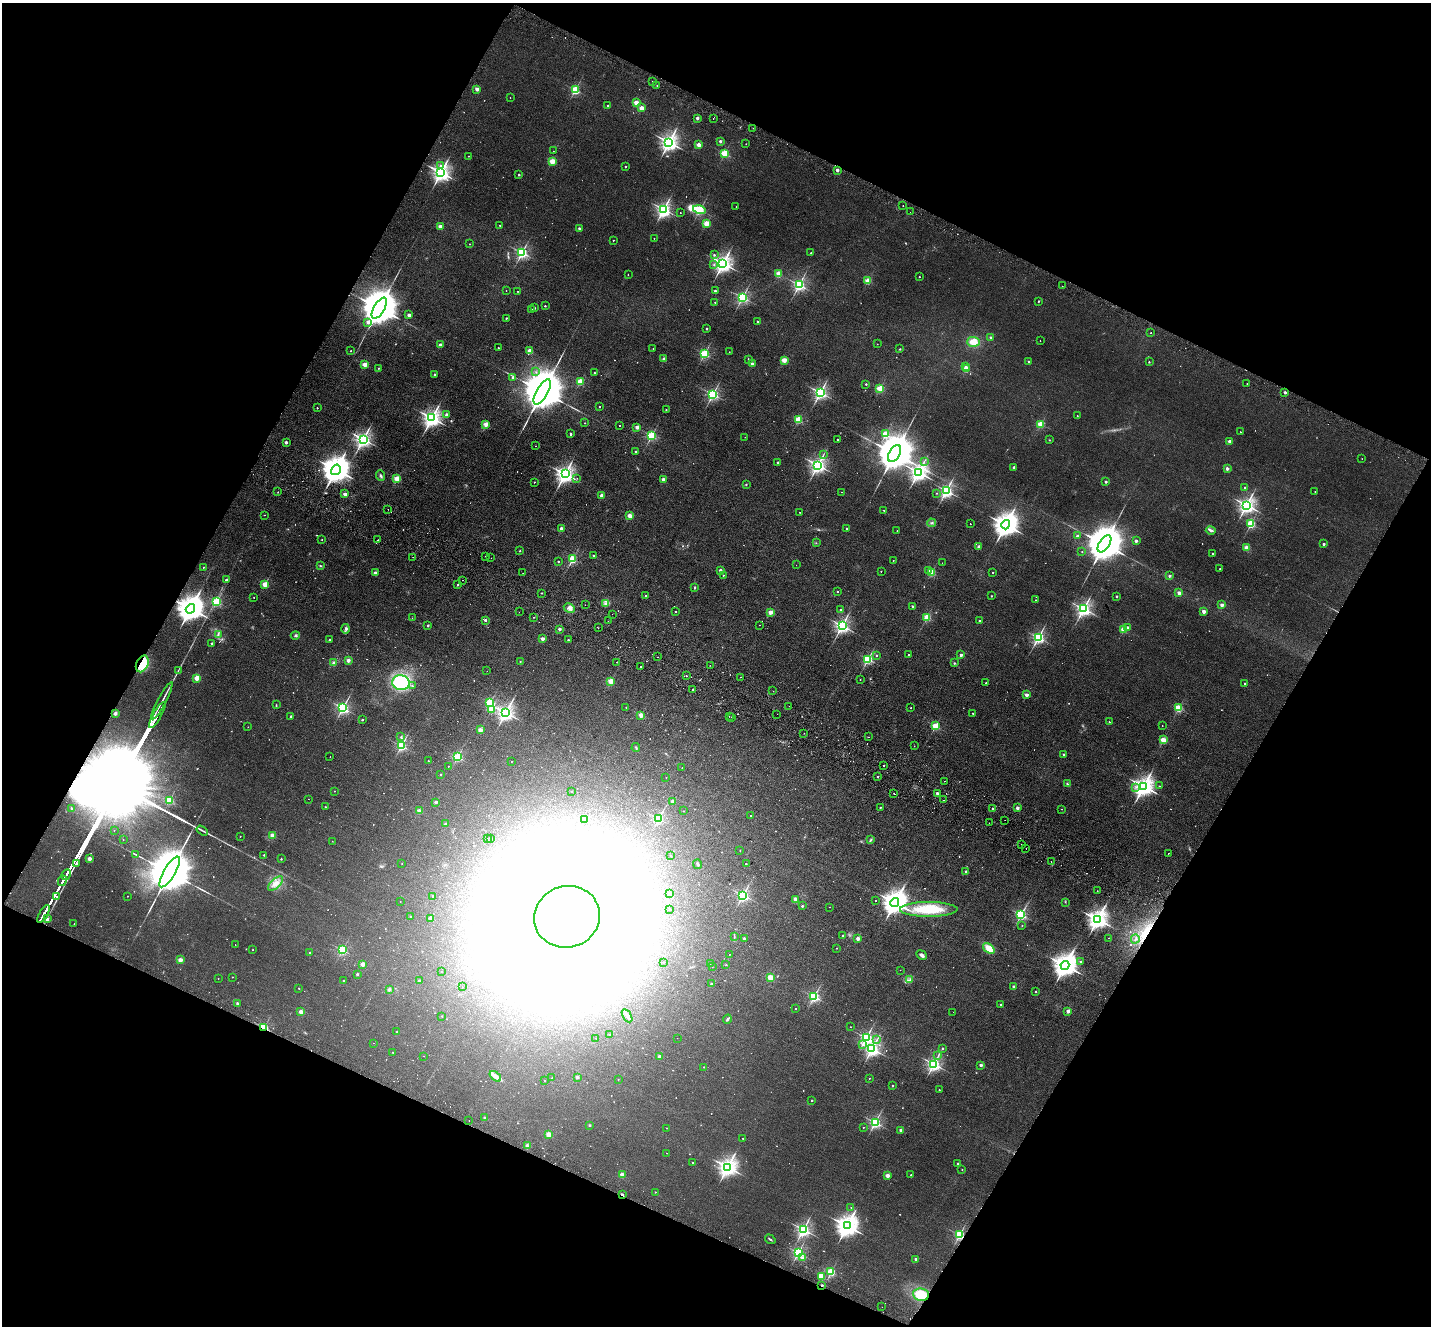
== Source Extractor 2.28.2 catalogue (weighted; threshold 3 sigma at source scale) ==
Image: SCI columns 31-5743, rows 335-5630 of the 5774 x 5829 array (HDU 1 of 3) = the unmasked area's bounding box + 8 px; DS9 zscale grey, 4 x 4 block average (1 PNG px = mean of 4 x 4 image px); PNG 1433 x 1328 px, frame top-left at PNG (2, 3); each listed source drawn as its Kron ellipse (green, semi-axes under 4 px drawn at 4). Shown black and unused: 45% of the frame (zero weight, under 2 of 3 exposures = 3% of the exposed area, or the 3 px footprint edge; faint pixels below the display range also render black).
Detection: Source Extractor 2.28.2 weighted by HDU 2 'WHT'. Background 0.088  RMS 0.012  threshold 0.0529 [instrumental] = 3 sigma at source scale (4.5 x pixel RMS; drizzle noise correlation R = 1.50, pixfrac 1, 0.05/0.05 arcsec/px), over >= 5 px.
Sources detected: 895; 48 too faint to see at this stretch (4 x 4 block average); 45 inside a brighter object's white glare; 23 cosmic-ray / hot-pixel residue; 3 long thin detections or spike segments (spike, bleed or trail) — neither listed nor drawn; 8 coinciding with a brighter row at this scale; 1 inside a brighter listed object's ellipse — not listed separately; of the other 767, all 500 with FLUX_AUTO >= 2.23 (the completeness limit of this list) listed and drawn (267 fainter detections not listed), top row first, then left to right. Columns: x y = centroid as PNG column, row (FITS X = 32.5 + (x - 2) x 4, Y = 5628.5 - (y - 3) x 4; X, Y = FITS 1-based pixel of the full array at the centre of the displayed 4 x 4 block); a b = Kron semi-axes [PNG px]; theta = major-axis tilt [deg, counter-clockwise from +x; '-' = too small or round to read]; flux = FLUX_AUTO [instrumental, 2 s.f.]
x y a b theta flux
652 81 2 2 - 6.7
657 85 2 2 - 10
477 89 2 2 - 110
575 90 2 2 - 760
510 98 2 2 - 2.5
636 103 2 2 - 230
607 106 2 2 - 11
641 108 2 2 - 200
697 118 2 2 - 64
713 119 2 2 - 5.3
753 128 2 2 - 2.9
720 141 2 2 - 40
669 142 3 3 - 3900
746 144 2 2 - 4.2
699 145 2 2 - 170
553 151 2 2 - 2.9
725 153 2 2 - 610
468 156 2 2 - 4.3
552 161 2 2 - 320
441 165 2 2 - 4.6
626 167 2 2 - 18
837 170 2 2 - 73
441 172 3 3 - 3800
519 175 2 2 - 16
903 206 2 2 - 4.5
736 207 2 2 - 3.6
664 209 2 2 - 2200
699 210 6 2 -14 870
910 212 2 2 - 10
680 213 2 2 - 3.3
707 223 2 2 - 370
500 225 2 2 - 5.3
440 226 2 2 - 120
579 228 2 2 - 30
654 238 2 2 - 5.7
613 240 2 2 - 10
469 244 2 2 - 6.1
522 253 2 2 - 1400
811 253 2 2 - 8.7
714 255 2 2 - 16
723 263 3 3 - 3600
714 265 2 2 - 6.5
628 274 2 2 - 5.4
779 274 2 2 - 330
919 277 2 2 - 3.9
868 281 2 2 - 330
799 285 2 2 - 1600
1062 286 2 2 - 3.1
506 291 2 2 - 2.8
518 291 2 2 - 3.3
715 291 2 2 - 42
742 297 2 2 - 1300
1039 301 2 2 - 13
715 302 2 2 - 3.9
545 306 2 2 - 15
379 308 12 5 60 41000
535 308 2 2 - 12
532 309 2 2 - 5.2
409 315 2 2 - 92
506 318 2 2 - 16
368 322 2 2 - 72
758 322 2 2 - 19
707 329 2 2 - 27
1151 333 2 2 - 15
990 337 2 2 - 27
1040 341 2 2 - 2.8
973 342 6 5 - 84
877 344 2 2 - 2.4
440 345 2 2 - 84
498 348 2 2 - 6.8
653 349 2 2 - 6.3
900 349 3 2 - 3.9
351 351 2 2 - 6.8
530 351 2 2 - 220
729 352 2 2 - 2.3
704 354 2 2 - 650
664 359 2 2 - 110
748 359 3 2 - 3.1
784 360 2 2 - 240
1028 361 2 2 - 16
1149 362 2 2 - 9.8
365 364 2 2 - 230
752 364 2 2 - 76
966 367 2 2 - 9.7
379 368 2 2 - 7.3
966 369 2 2 - 270
536 372 2 2 - 4.1
594 373 2 2 - 12
435 374 2 2 - 19
513 378 2 2 - 36
580 382 2 2 - 370
866 384 2 2 - 18
1247 384 2 2 - 2.8
880 389 2 2 - 410
542 392 14 5 60 58000
1285 392 2 2 - 52
820 393 2 2 - 2100
713 394 2 2 - 1400
600 406 2 2 - 9.8
317 408 2 2 - 9.2
666 410 2 2 - 11
447 415 2 2 - 71
1077 416 2 2 - 4.5
432 418 3 3 - 3700
799 419 2 2 - 450
585 423 2 2 - 5.3
486 424 2 2 - 250
1041 424 2 2 - 390
620 425 2 2 - 4.4
637 427 2 2 - 120
1240 432 2 2 - 5.8
571 434 2 2 - 33
885 434 2 2 - 370
652 435 2 2 - 820
745 437 2 2 - 2.9
363 439 3 2 - 3000
838 440 2 2 - 9.4
1049 440 2 2 - 2.7
286 442 2 2 - 64
1230 442 2 2 - 120
536 446 2 2 - 3.2
635 451 2 2 - 14
824 454 2 2 - 2.3
895 454 9 5 59 33000
1362 459 2 2 - 2.4
924 461 2 2 - 2.9
778 463 2 2 - 42
818 465 3 2 - 3100
1014 467 2 2 - 64
1227 469 2 2 - 88
336 470 6 4 57 13000
918 472 3 3 - 3700
565 474 3 3 - 3600
381 476 5 2 - 11
577 478 2 2 - 2.8
397 479 2 2 - 340
663 479 2 2 - 97
534 482 2 2 - 6.3
1106 482 2 2 - 38
746 484 2 2 - 16
1245 488 2 2 - 24
946 491 2 2 - 1900
278 492 2 2 - 2.8
841 492 2 2 - 3.1
1315 492 2 2 - 2.9
936 493 2 2 - 2.9
345 494 2 2 - 130
602 496 2 2 - 120
1247 505 3 2 - 3300
388 509 2 2 - 2.6
884 511 3 2 - 4.9
800 512 2 2 - 2.5
264 515 2 2 - 3.5
630 516 2 2 - 220
931 523 4 2 - 10
970 524 2 2 - 2.9
1251 524 2 2 - 710
1006 525 5 4 - 8900
847 528 2 2 - 13
561 529 2 2 - 98
897 530 2 2 - 3.1
1211 530 5 2 - 15
1077 536 2 2 - 30
322 540 2 2 - 7
378 540 2 2 - 7.1
1136 541 2 2 - 47
816 543 2 2 - 3.3
1104 544 10 5 58 35000
1324 544 2 2 - 36
978 547 3 2 - 20
1246 548 3 3 - 29
520 551 3 2 - 4.1
1082 551 2 2 - 2.4
1213 554 2 2 - 26
594 555 2 2 - 9.9
485 556 2 2 - 3.5
413 557 2 2 - 2.9
491 558 2 2 - 5.6
573 559 2 2 - 680
893 560 2 2 - 5.1
558 561 2 2 - 9.2
942 563 2 2 - 3.9
796 565 2 2 - 8.1
320 566 2 2 - 5.7
203 567 2 2 - 9
1220 569 2 2 - 3.7
720 570 2 2 - 58
929 570 2 2 - 9.5
881 571 2 2 - 8.4
931 572 2 2 - 430
993 572 2 2 - 8.3
375 573 2 2 - 91
523 573 2 2 - 7.1
723 575 2 2 - 10
1170 576 2 2 - 50
226 580 2 2 - 47
462 580 2 2 - 2.5
265 584 2 2 - 300
458 585 2 2 - 9.8
695 587 3 2 - 8.5
837 592 2 2 - 10
542 593 2 2 - 4.4
1179 593 2 2 - 130
646 596 2 2 - 8.5
992 596 2 2 - 13
1117 596 2 2 - 16
254 597 2 2 - 5.6
1036 600 2 2 - 3.3
217 602 2 2 - 860
605 603 3 3 - 14
585 605 2 2 - 4.7
1222 605 2 2 - 93
913 607 2 2 - 29
569 608 6 4 -28 26
190 609 5 4 - 10000
1083 609 2 2 - 2600
841 610 2 2 - 14
676 611 2 2 - 7.2
1204 611 2 2 - 120
519 612 2 2 - 3.5
770 612 2 2 - 150
612 614 2 2 - 3.2
534 617 2 2 - 5.3
927 617 2 2 - 430
412 618 2 2 - 2.3
485 620 2 2 - 36
608 621 2 2 - 2.9
979 621 2 2 - 21
760 625 2 2 - 2.4
428 626 2 2 - 24
842 626 2 2 - 2400
1128 627 2 2 - 23
598 628 2 2 - 2.4
346 629 5 3 - 15
560 629 2 2 - 55
1124 629 2 2 - 300
218 634 3 2 - 7.1
295 636 4 2 - 9.2
1038 638 2 2 - 1500
542 639 2 2 - 110
329 640 2 2 - 18
568 640 2 2 - 18
212 644 2 2 - 47
909 654 2 2 - 7.5
876 655 2 2 - 12
961 655 2 2 - 64
658 657 2 2 - 2.5
868 659 2 2 - 910
348 660 2 2 - 95
520 662 2 2 - 7.7
616 662 2 2 - 4.8
334 663 3 3 - 15
954 663 3 2 - 5.3
142 664 9 6 64 260
710 665 2 2 - 3.3
641 666 2 2 - 3.3
178 670 2 2 - 3
487 671 2 2 - 2.3
686 676 2 2 - 15
741 677 2 2 - 2.3
197 678 2 2 - 160
860 680 2 2 - 5.1
610 681 2 2 - 280
401 683 8 7 - 550
986 683 2 2 - 13
1245 683 2 2 - 12
412 686 2 2 - 4.1
693 689 2 2 - 37
773 691 2 2 - 3.2
1027 695 2 2 - 86
162 701 21 2 62 38
490 702 2 2 - 510
276 705 3 2 - 5
789 706 2 2 - 4
343 708 2 2 - 1600
626 708 2 2 - 2.5
911 708 2 2 - 6.2
1179 708 2 2 - 530
491 709 2 2 - 290
115 713 2 2 - 120
505 713 3 2 - 3100
973 713 2 2 - 6.2
777 714 2 2 - 3
157 715 15 2 60 6700
641 715 2 2 - 210
291 716 2 2 - 24
729 716 2 2 - 6.6
732 717 2 2 - 2.4
362 720 2 2 - 21
1109 722 2 2 - 9.7
935 726 2 2 - 450
1162 726 2 2 - 4.3
248 727 2 2 - 2.6
480 730 2 2 - 130
804 733 2 2 - 3.4
401 737 2 2 - 3.3
869 737 2 2 - 4.7
1163 740 2 2 - 320
401 746 2 2 - 1000
914 746 2 2 - 2.4
636 748 4 2 - 6.7
1063 754 2 2 - 18
330 757 2 2 - 2.3
458 757 2 2 - 720
428 761 2 2 - 3.3
511 761 2 2 - 5
884 765 2 2 - 17
448 766 2 2 - 3.1
682 768 2 2 - 2.6
441 775 2 2 - 19
666 777 2 2 - 3.4
878 777 2 2 - 15
944 781 2 2 - 4.3
1067 784 3 2 - 8.3
1144 786 4 3 - 5200
1159 786 2 2 - 4.3
1136 787 2 2 - 4.3
334 791 2 2 - 3.5
572 791 2 2 - 4
937 793 2 2 - 35
894 794 2 2 - 2.8
308 799 2 2 - 2.2
169 800 2 2 - 540
944 800 2 2 - 3.4
672 801 2 2 - 51
436 802 2 2 - 51
325 807 2 2 - 10
71 808 3 2 - 5
880 808 2 2 - 16
1017 808 2 2 - 79
993 809 2 2 - 23
1062 809 2 2 - 2.3
419 811 2 2 - 140
683 811 2 2 - 3.1
751 816 2 2 - 5.3
584 819 2 2 - 7.6
658 819 2 2 - 820
1005 820 2 2 - 2.4
989 823 2 2 - 7.3
445 824 2 2 - 23
114 830 2 2 - 2.7
202 830 6 2 -32 12
272 835 2 2 - 200
240 836 2 2 - 5.6
491 838 2 2 - 6.2
487 839 2 2 - 4.5
123 840 2 2 - 2.6
871 840 4 2 - 10
332 841 2 2 - 2.3
1021 844 2 2 - 7.2
1026 849 2 2 - 2.4
740 851 2 2 - 3.2
1168 853 2 2 - 4.4
136 855 3 2 - 5.3
264 855 2 2 - 12
670 855 2 2 - 6.9
89 859 2 2 - 120
281 859 2 2 - 12
1051 862 2 2 - 4.2
76 863 3 2 - 9.8
402 864 2 2 - 3.3
698 864 5 2 - 8.2
746 864 2 2 - 11
966 871 2 2 - 23
170 872 17 5 59 74000
66 875 6 2 61 7100
62 881 5 2 - 6800
275 883 9 4 43 47
1097 891 2 2 - 2.3
670 894 2 2 - 27
743 895 2 2 - 1500
57 896 2 2 - 7
127 896 2 2 - 5
433 896 2 2 - 25
795 899 2 2 - 130
876 900 2 2 - 4.7
400 902 2 2 - 2.4
1065 902 2 2 - 3
895 903 4 4 - 9000
802 906 2 2 - 25
829 907 2 2 - 4.1
670 909 2 2 - 4.1
929 909 29 7 0 310
44 914 10 2 60 8400
1021 915 2 2 - 1200
411 916 2 2 - 9.8
567 917 33 30 17 18000
431 918 2 2 - 120
47 919 2 2 - 91
1097 919 3 3 - 4900
74 924 2 2 - 8
1022 926 2 2 - 6.5
734 936 4 2 - 6.9
843 936 2 2 - 21
1109 938 2 2 - 2.8
744 939 2 2 - 67
858 939 2 2 - 110
1135 939 4 2 - 5.6
235 945 2 2 - 3.5
837 948 2 2 - 7.5
989 948 6 4 -39 99
253 950 2 2 - 3.9
342 950 2 2 - 740
310 953 2 2 - 21
729 954 2 2 - 2.2
922 955 6 3 -38 21
180 960 2 2 - 170
664 962 2 2 - 2.3
1081 962 2 2 - 11
710 963 2 2 - 3.3
363 964 2 2 - 130
726 965 2 2 - 9.9
1065 965 4 4 - 8400
712 967 2 2 - 2.6
900 970 2 2 - 5.8
442 972 2 2 - 2.5
357 974 2 2 - 34
232 977 2 2 - 5.6
770 977 2 2 - 260
218 978 2 2 - 3.5
909 980 3 2 - 5.8
343 981 2 2 - 22
419 981 2 2 - 46
712 984 2 2 - 42
462 987 2 2 - 2.3
1014 987 2 2 - 55
299 988 2 2 - 11
389 989 3 3 - 10
1036 992 2 2 - 12
814 997 2 2 - 1100
237 1004 2 2 - 43
1001 1004 2 2 - 9.9
795 1009 2 2 - 5.4
1068 1011 2 2 - 110
301 1012 2 2 - 160
953 1012 2 2 - 5
442 1016 2 2 - 3.8
627 1016 7 2 -58 17
727 1019 4 2 - 13
264 1027 2 2 - 760
851 1027 2 2 - 5.4
397 1032 2 2 - 7.6
609 1035 2 2 - 8.1
596 1038 2 2 - 2.3
677 1038 2 2 - 3.3
866 1038 2 2 - 1500
877 1039 3 2 - 6.3
374 1043 2 2 - 2.4
863 1044 3 3 - 13
872 1049 2 2 - 2600
943 1049 2 2 - 12
393 1052 2 2 - 2.6
424 1056 2 2 - 2.2
659 1056 2 2 - 52
938 1056 2 2 - 3.2
934 1064 2 2 - 2200
981 1065 2 2 - 59
704 1067 2 2 - 7.5
495 1076 7 3 -41 37
577 1077 2 2 - 67
552 1078 2 2 - 2.4
869 1078 2 2 - 5.8
618 1079 2 2 - 5.7
544 1080 2 2 - 2.6
892 1086 2 2 - 22
939 1090 2 2 - 7.4
812 1100 2 2 - 17
485 1118 2 2 - 34
469 1121 2 2 - 3.8
875 1122 2 2 - 1400
590 1125 2 2 - 28
863 1127 2 2 - 7.8
667 1128 2 2 - 4.1
901 1130 2 2 - 81
549 1134 2 2 - 220
743 1138 2 2 - 2.7
527 1146 3 2 - 8.5
667 1153 2 2 - 3.5
692 1162 2 2 - 7.5
958 1163 2 2 - 13
728 1167 3 3 - 4100
962 1169 2 2 - 4.5
622 1175 2 2 - 190
887 1175 2 2 - 140
911 1175 2 2 - 7.8
655 1192 2 2 - 5.9
622 1195 3 2 - 11
851 1207 2 2 - 3.3
847 1226 4 3 - 6600
803 1230 2 2 - 2200
959 1235 2 2 - 960
770 1239 5 2 - 8.5
798 1253 2 2 - 1300
802 1258 2 2 - 22
916 1259 2 2 - 60
831 1272 2 2 - 610
821 1276 2 2 - 320
822 1285 2 2 - 30
921 1295 8 6 -9 190
882 1307 2 2 - 2.9
Overlapping masked pixels (flux is a lower limit): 7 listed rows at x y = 190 609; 142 664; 264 1027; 622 1195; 959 1235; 822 1285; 921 1295
Diffuse or blended objects may show on this block-average render without a row.